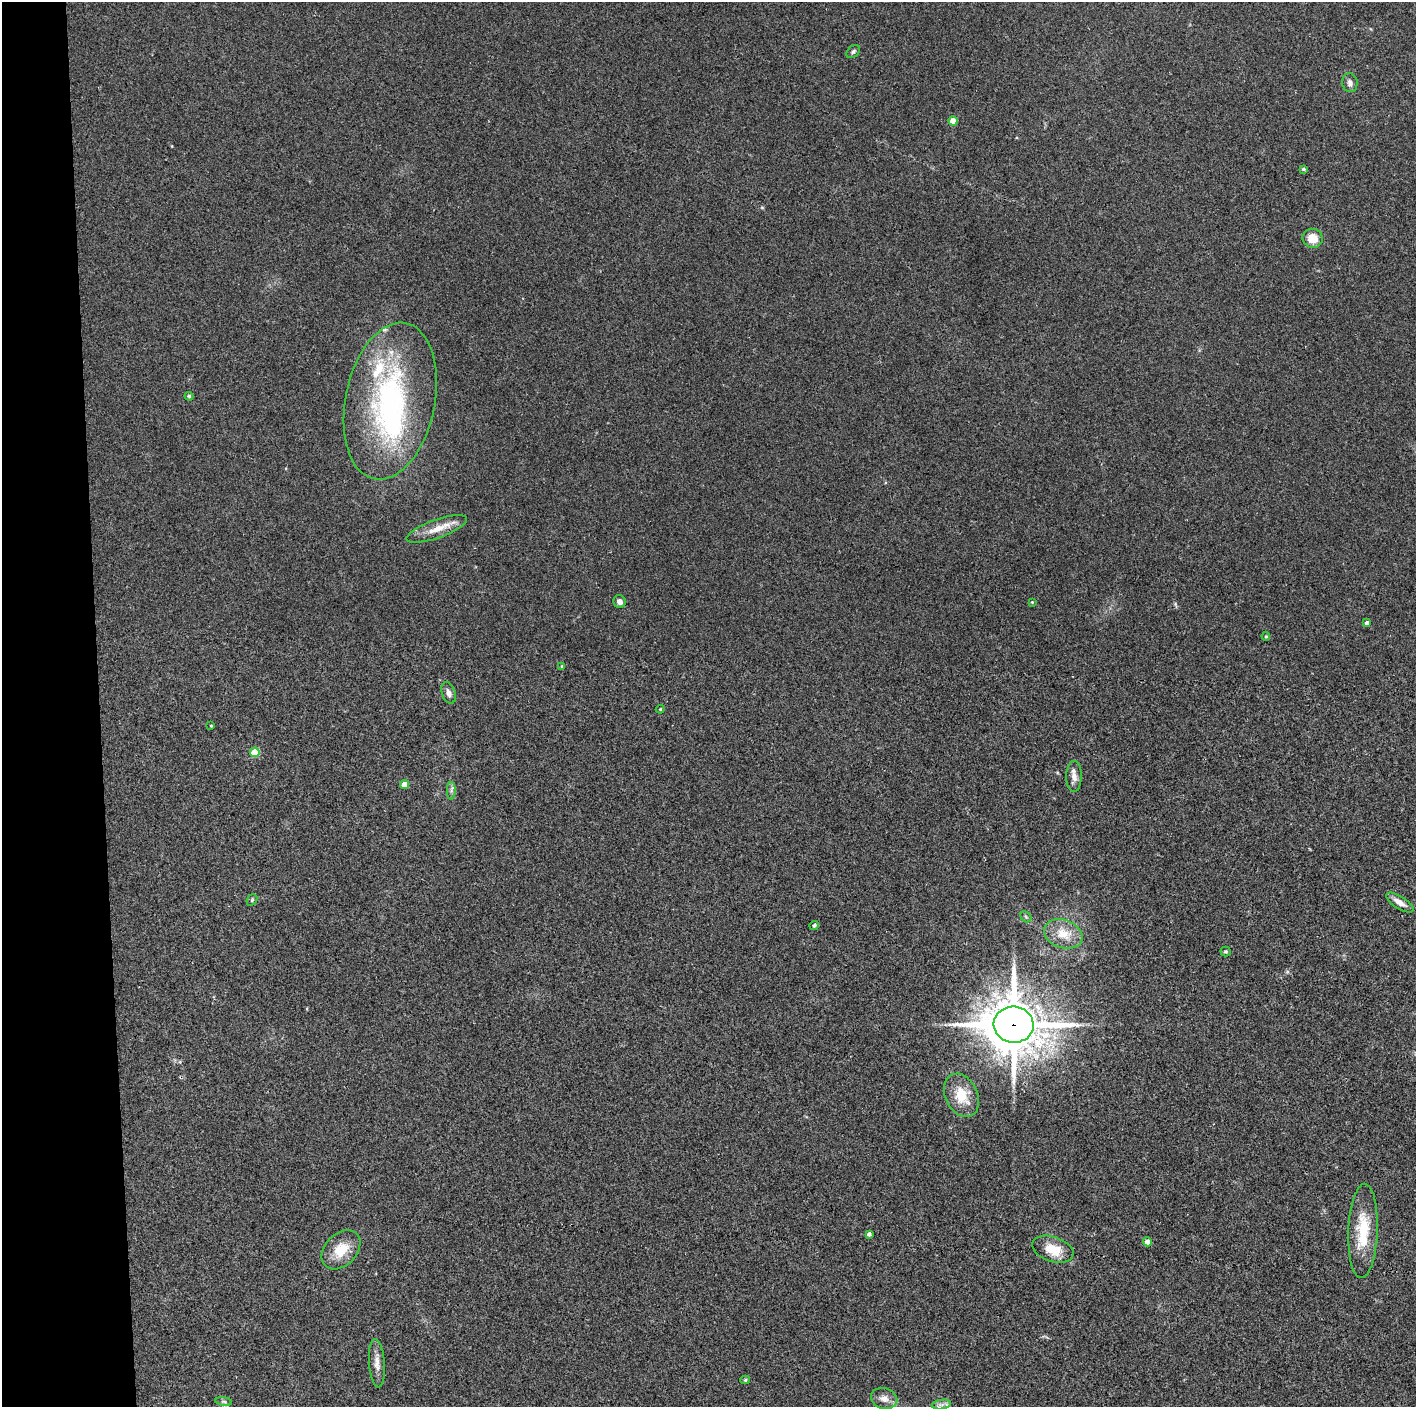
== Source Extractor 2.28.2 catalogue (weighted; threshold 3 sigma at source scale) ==
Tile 4 of 3 x 3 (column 1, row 2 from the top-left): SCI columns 1-1414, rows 1407-2811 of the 4242 x 4218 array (HDU 1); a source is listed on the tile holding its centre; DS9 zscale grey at full resolution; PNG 1418 x 1409 px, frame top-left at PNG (2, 2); each listed source drawn as its Kron ellipse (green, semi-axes under 4 px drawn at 4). Shown black and unused: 7% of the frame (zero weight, under 2 of 3 exposures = <1% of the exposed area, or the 3 px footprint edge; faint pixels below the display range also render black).
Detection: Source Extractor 2.28.2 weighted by HDU 2 'WHT'; one run over the whole footprint, this tile lists its part. Background 0.077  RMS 0.0093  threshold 0.0418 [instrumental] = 3 sigma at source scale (4.5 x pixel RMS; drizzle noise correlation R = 1.50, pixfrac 1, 0.05/0.05 arcsec/px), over >= 5 px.
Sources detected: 42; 1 inside a brighter object's white glare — neither listed nor drawn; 3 inside a brighter listed object's ellipse — not listed separately; the other 38 listed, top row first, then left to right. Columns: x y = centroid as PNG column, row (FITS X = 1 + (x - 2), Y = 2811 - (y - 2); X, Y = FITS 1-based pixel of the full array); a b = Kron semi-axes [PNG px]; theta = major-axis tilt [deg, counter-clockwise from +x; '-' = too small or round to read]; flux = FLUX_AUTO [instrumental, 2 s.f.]
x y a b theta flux
853 52 8 5 40 1.9
1350 83 9 7 -80 3.4
953 121 4 4 - 13
1303 169 3 3 - 1.5
1313 238 10 9 - 15
189 396 4 4 - 1.5
390 401 79 45 78 200
437 529 32 9 20 15
619 601 6 6 - 4.5
1032 602 4 4 - 0.87
1367 623 4 4 - 3.6
1266 636 4 4 - 1.3
562 666 4 3 - 1.2
449 693 11 6 -71 4.3
660 709 4 4 - 0.94
211 726 3 2 - 0.72
255 752 5 5 - 28
1074 776 15 7 90 6.5
404 784 4 4 - 11
451 791 8 4 -90 2.4
252 900 6 4 48 1.4
1400 902 15 6 -32 7
1026 917 6 4 -46 1.5
814 925 4 4 - 2
1063 934 20 14 -20 18
1225 951 5 5 - 1.4
1014 1025 20 18 -6 4200
962 1095 23 16 -64 24
1363 1231 47 14 88 40
869 1234 4 4 - 2.8
1147 1242 4 4 - 6.6
1053 1249 21 12 -19 19
341 1250 22 16 46 21
377 1363 24 8 -85 8.2
745 1380 5 4 - 1.4
884 1398 13 10 -15 6.4
224 1401 8 4 -9 1.9
941 1404 10 4 8 3.3
Overlapping masked pixels (flux is a lower limit): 1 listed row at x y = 1014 1025